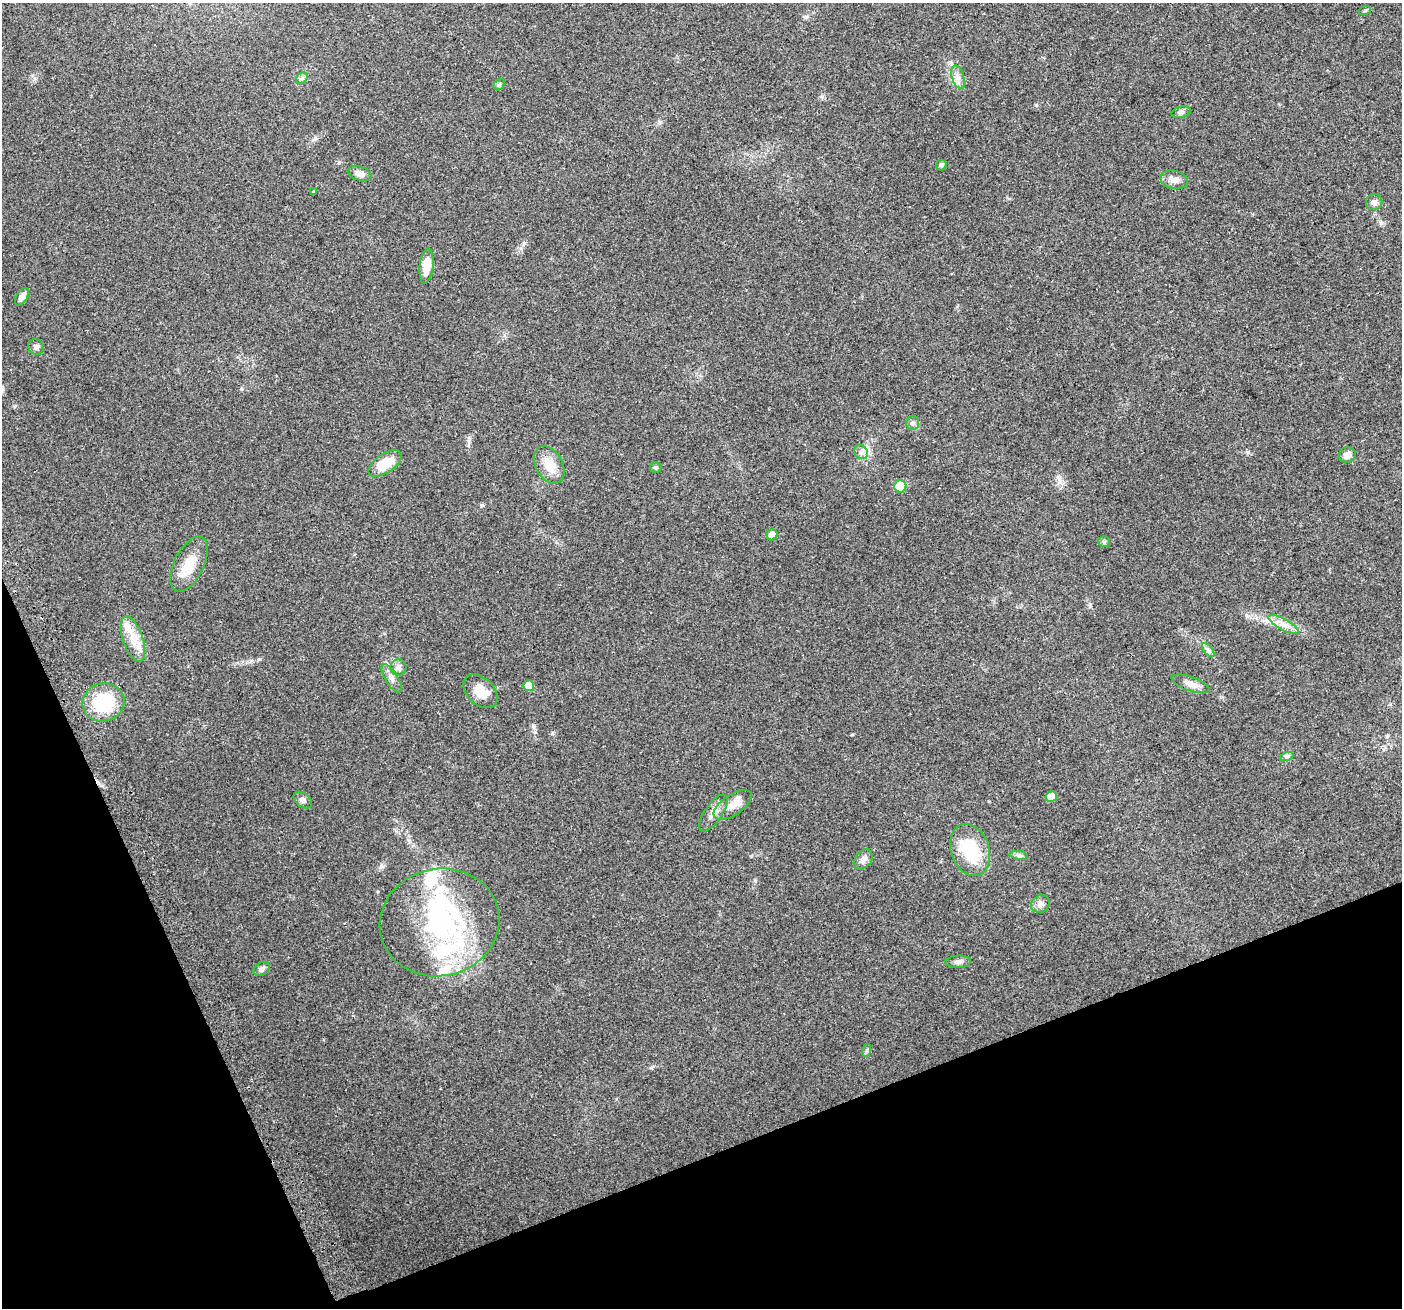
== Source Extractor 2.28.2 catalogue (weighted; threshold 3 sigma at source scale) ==
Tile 14 of 4 x 4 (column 2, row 4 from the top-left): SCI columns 1430-2829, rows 99-1404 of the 5661 x 5476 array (HDU 1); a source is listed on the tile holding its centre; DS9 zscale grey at full resolution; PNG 1404 x 1310 px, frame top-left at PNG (2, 3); each listed source drawn as its Kron ellipse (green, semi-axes under 4 px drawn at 4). Shown black and unused: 19% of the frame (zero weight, under 2 of 3 exposures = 2% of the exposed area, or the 3 px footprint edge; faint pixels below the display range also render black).
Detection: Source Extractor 2.28.2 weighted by HDU 2 'WHT'; one run over the whole footprint, this tile lists its part. Background 0.0747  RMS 0.0095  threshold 0.0427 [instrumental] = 3 sigma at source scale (4.5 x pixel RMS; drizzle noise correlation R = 1.50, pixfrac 1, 0.0396/0.0396 arcsec/px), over >= 5 px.
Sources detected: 52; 1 inside a brighter object's white glare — neither listed nor drawn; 6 inside a brighter listed object's ellipse — not listed separately; the other 45 listed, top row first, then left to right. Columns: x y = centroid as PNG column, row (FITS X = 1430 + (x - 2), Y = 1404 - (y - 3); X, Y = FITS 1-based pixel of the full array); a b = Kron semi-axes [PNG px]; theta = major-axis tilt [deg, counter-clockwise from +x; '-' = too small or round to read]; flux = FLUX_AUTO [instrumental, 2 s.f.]
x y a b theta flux
1365 10 6 4 19 1.1
958 77 12 6 -72 4.6
302 78 6 5 - 2.1
499 85 6 5 - 1.6
1181 112 9 5 15 2.5
941 165 5 5 - 2.6
360 174 12 7 -20 5.7
1174 180 14 9 -11 6.3
313 192 3 3 - 11
1374 202 8 8 - 3.6
427 266 17 7 84 16
22 297 10 5 59 4.8
36 347 8 7 - 3
912 423 7 6 - 3
861 452 7 6 - 3.4
1347 455 8 7 - 6.4
385 463 19 9 33 24
549 465 20 13 -60 16
655 467 6 5 - 1.7
900 486 6 6 - 30
772 535 5 5 - 13
1104 542 6 5 - 1.4
189 564 30 14 63 21
1283 624 17 5 -29 7
133 639 24 10 -71 15
1208 650 8 4 -53 2.4
398 667 8 8 - 3.5
391 678 16 6 -59 5.1
1191 684 20 7 -19 6.3
528 686 5 5 - 12
480 691 20 13 -44 14
103 702 21 19 15 44
1287 756 7 4 19 1.8
1051 796 5 5 - 9.5
303 800 10 6 -38 3.2
733 805 22 10 34 11
713 813 21 9 56 9
970 850 26 19 -71 45
1019 855 9 4 -9 2.5
863 860 11 8 50 4.4
1040 904 10 8 33 4.4
440 922 60 53 13 160
958 962 13 6 4 3.2
261 969 8 6 31 3.3
867 1050 6 4 70 1.4
Unlisted compact peaks at least as high as the median listed source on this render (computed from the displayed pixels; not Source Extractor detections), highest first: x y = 482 505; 1090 604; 259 659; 1248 452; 1381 223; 1036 105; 535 732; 552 733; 1247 616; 1058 476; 524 243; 651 1068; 315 138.